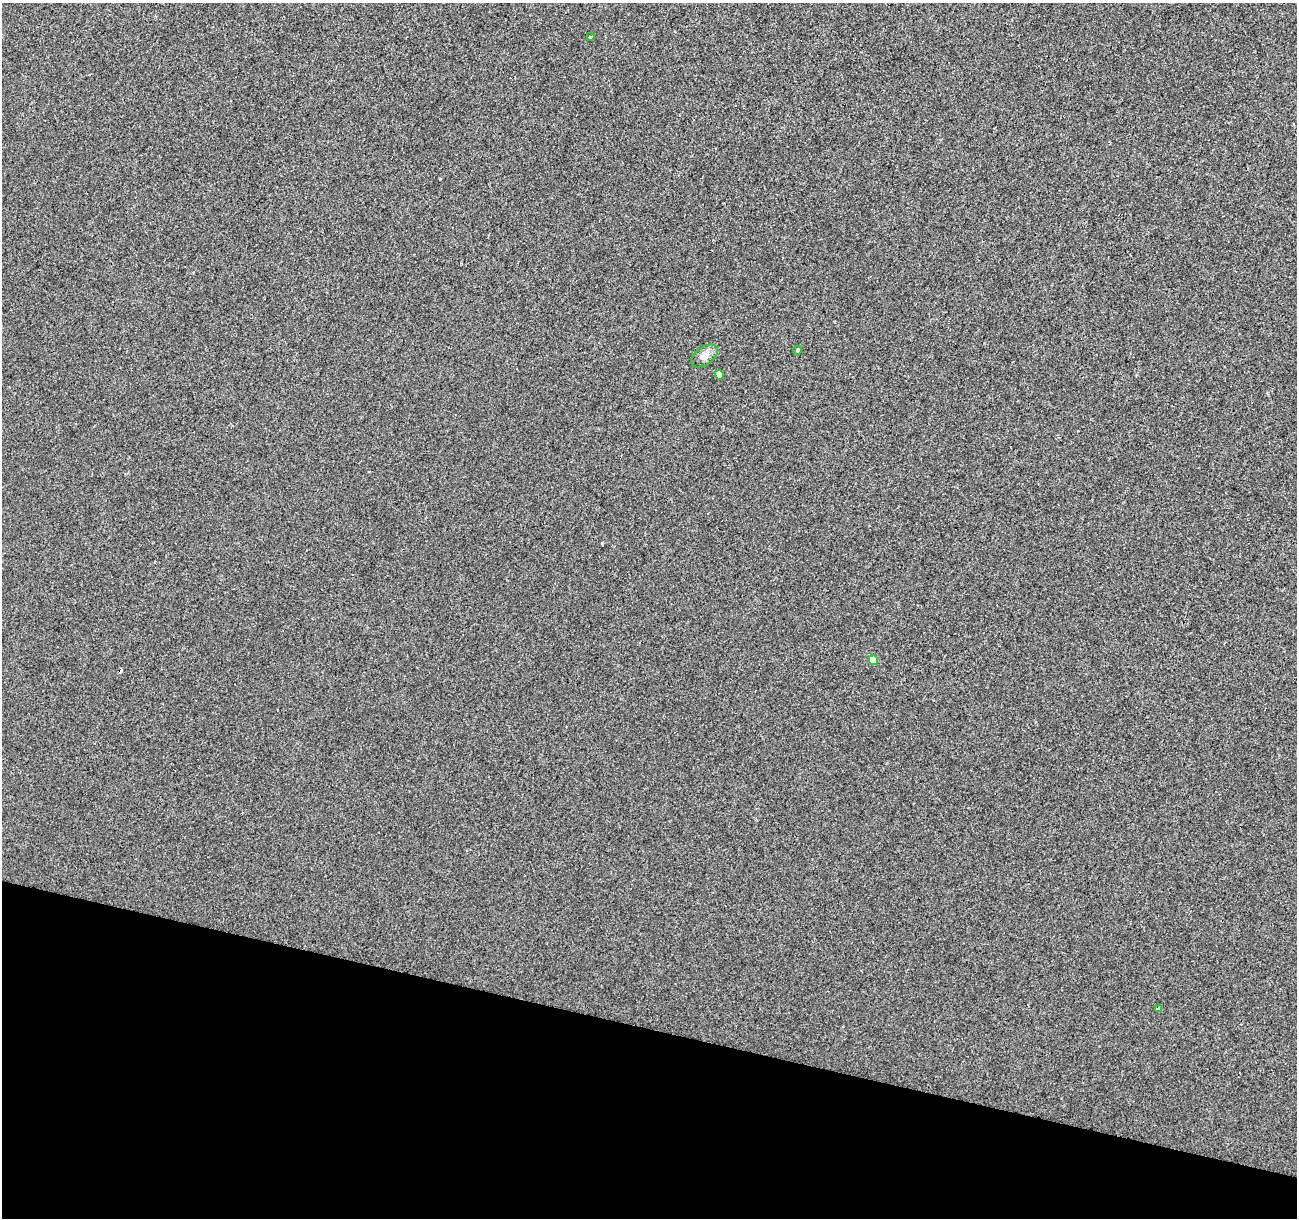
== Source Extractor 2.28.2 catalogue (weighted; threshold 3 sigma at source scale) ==
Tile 15 of 4 x 4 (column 3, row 4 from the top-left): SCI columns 2589-3883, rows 220-1435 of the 5184 x 5363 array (HDU 1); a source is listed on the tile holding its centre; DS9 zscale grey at full resolution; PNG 1299 x 1220 px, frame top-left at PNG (2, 3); each listed source drawn as its Kron ellipse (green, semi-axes under 4 px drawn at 4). Shown black and unused: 16% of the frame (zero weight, under 2 of 3 exposures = <1% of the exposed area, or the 3 px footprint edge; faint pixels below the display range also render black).
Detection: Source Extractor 2.28.2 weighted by HDU 2 'WHT'; one run over the whole footprint, this tile lists its part. Background -2.43e-04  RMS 0.0042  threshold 0.0191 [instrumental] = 3 sigma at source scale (4.5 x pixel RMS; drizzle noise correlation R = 1.50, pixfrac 1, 0.0396/0.0396 arcsec/px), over >= 5 px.
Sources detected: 7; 1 cosmic-ray / hot-pixel residue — neither listed nor drawn; the other 6 listed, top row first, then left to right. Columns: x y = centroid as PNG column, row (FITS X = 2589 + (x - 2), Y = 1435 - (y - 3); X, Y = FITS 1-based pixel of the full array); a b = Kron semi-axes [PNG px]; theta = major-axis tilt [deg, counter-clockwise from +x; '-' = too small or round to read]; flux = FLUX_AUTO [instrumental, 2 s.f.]
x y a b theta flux
591 37 3 2 - 0.58
797 350 4 4 - 0.58
704 356 15 9 36 2.7
719 375 5 4 - 2.4
873 660 5 4 - 5.3
1158 1009 4 3 - 2.3